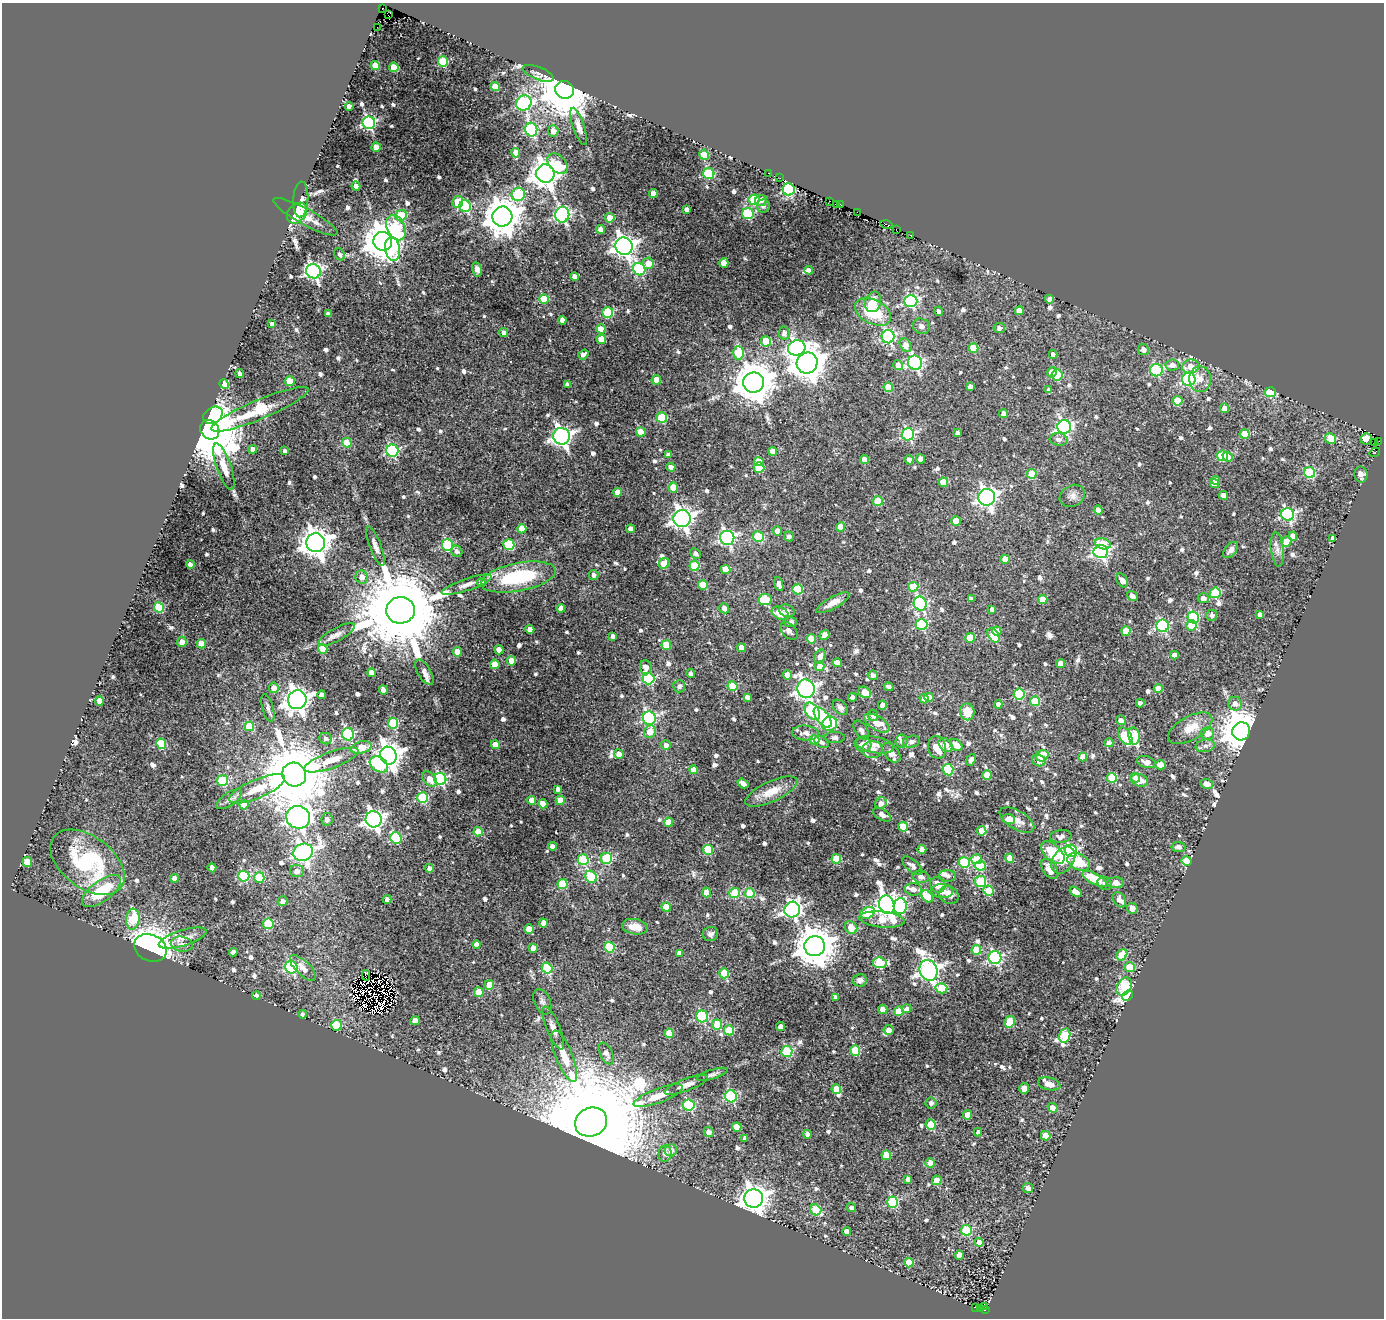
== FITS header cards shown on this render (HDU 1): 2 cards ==
NAXIS1  =                 1382
NAXIS2  =                 1316

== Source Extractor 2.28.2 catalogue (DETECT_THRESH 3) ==
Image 1382 x 1316 px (HDU 1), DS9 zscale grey, 1 PNG px = 1 image px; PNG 1386 x 1320 px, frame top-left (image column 1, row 1316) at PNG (2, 3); each listed source drawn as its Kron ellipse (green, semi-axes under 4 px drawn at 4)
Background 0.0394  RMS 0.0077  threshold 0.0231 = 3 sigma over >= 5 px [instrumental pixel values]
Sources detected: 851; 17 with non-positive FLUX_AUTO (blend fragments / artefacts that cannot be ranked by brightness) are neither listed nor drawn; of the other 834, the 500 brightest by FLUX_AUTO listed and drawn (334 fainter detections omitted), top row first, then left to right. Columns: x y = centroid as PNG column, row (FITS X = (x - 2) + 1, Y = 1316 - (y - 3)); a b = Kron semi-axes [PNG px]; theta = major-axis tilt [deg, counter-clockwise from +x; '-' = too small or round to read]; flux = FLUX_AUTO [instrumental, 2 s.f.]
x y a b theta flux
383 9 4 2 - 25
388 15 4 3 - 29
377 27 2 2 - 4.1
443 61 5 5 - 29
375 66 4 4 - 11
394 67 5 4 - 15
538 73 16 6 -21 2.6
495 87 5 4 - 8.5
565 90 9 8 - 3900
524 103 8 7 - 78
349 106 4 4 - 3.3
369 123 6 6 - 100
579 126 19 6 -72 3.8
531 130 7 6 - 65
553 131 6 5 - 4.7
376 147 4 4 - 7.7
516 153 5 4 - 5.6
704 155 5 4 - 14
558 164 12 8 -46 13
709 173 5 5 - 41
769 173 3 2 - 9.7
545 174 9 9 - 680
780 178 2 2 - 5.6
356 186 4 4 - 4
789 189 6 6 - 75
518 194 7 6 - 44
653 194 4 4 - 6
301 199 18 7 87 3
754 200 5 5 - 33
761 200 6 5 - 1.9
829 201 3 2 - 3.9
458 202 6 5 - 11
836 204 3 2 - 12
841 205 3 2 - 8.5
465 206 6 5 - 52
763 206 6 6 - 1.9
687 209 4 4 - 2.1
857 212 3 2 - 5.2
297 213 12 8 48 21
748 214 6 5 - 36
401 215 6 5 - 25
562 215 8 7 - 130
305 217 36 8 -29 8.9
502 217 10 10 - 1400
610 218 4 4 - 8.4
887 224 6 3 -12 25
396 228 13 9 -65 41
601 229 4 4 - 4.9
896 229 2 2 - 4
910 235 3 3 - 6.3
383 241 9 9 - 1500
624 246 9 8 - 380
393 249 12 7 -81 30
340 254 6 5 - 2.2
648 263 5 5 - 7.1
724 263 5 4 - 5.8
477 269 7 5 -76 2.5
639 269 6 6 - 63
809 270 4 4 - 1.9
313 271 7 7 - 180
575 277 4 4 - 3.1
544 299 5 4 - 16
1049 299 4 4 - 2.5
911 301 6 6 - 86
873 302 10 8 72 7.8
938 311 4 4 - 2.2
1019 311 5 4 - 6.3
873 312 19 12 -27 23
608 313 5 5 - 33
328 314 4 4 - 3.1
562 320 4 4 - 3
272 324 4 4 - 2.3
921 326 8 7 - 2.2
999 328 6 5 - 2.3
601 329 5 4 - 6.3
504 332 4 4 - 2.2
784 333 6 5 - 2.5
888 337 6 6 - 93
601 339 5 4 - 9.3
766 341 5 5 - 18
906 345 7 5 -57 5.3
797 348 9 7 15 170
973 348 5 5 - 16
1143 350 5 5 - 3.4
738 353 6 5 - 21
1053 354 4 4 - 2.8
583 355 6 4 37 2.8
807 363 11 10 - 1100
915 363 7 7 - 120
898 365 5 5 - 5
1172 365 7 5 6 3.5
1191 367 8 7 - 8.5
1156 370 6 6 - 47
1052 372 5 4 - 5.7
240 374 4 4 - 2.8
1057 375 5 5 - 30
1189 379 7 6 - 96
1200 379 13 11 -89 5.6
656 380 4 4 - 8.6
290 381 5 4 - 9.7
753 382 10 10 - 1900
224 384 5 4 - 11
567 385 4 3 - 1.9
888 387 5 4 - 13
970 387 4 4 - 2.4
1049 390 4 4 - 2.3
1270 392 5 5 - 33
1177 401 5 5 - 18
1224 408 4 4 - 5.8
260 409 52 9 23 73
1004 414 4 4 - 4.2
213 415 10 8 33 110
662 418 5 5 - 26
1064 427 7 6 - 120
210 430 10 9 - 6200
641 432 5 4 - 8.9
957 433 4 4 - 2.1
908 434 6 6 - 78
1245 434 5 5 - 16
562 436 8 8 - 260
1331 438 5 5 - 14
1059 439 9 6 -9 2.3
1366 439 6 5 - 5.5
1379 441 2 2 - 13
347 443 5 4 - 11
1375 443 2 2 - 24
253 449 4 4 - 3.8
285 451 4 4 - 2.1
392 451 6 6 - 73
773 451 4 4 - 5.1
1375 452 5 3 - 9.8
668 455 4 4 - 2.6
1223 456 5 5 - 31
1228 457 5 4 - 3.9
864 459 4 4 - 4.6
921 459 4 4 - 5
909 460 5 4 - 2.4
759 462 5 4 - 8.3
224 467 24 7 -71 7.2
671 467 4 4 - 5.4
759 468 5 5 - 23
1310 473 5 5 - 44
1032 474 5 5 - 18
1361 475 8 6 -77 3
1215 481 4 4 - 6.2
943 482 5 4 - 12
1215 484 5 4 - 7.7
673 488 5 5 - 10
618 492 4 4 - 5.5
1223 495 4 4 - 4.4
1072 496 13 10 30 3.3
987 497 8 8 - 240
878 501 5 5 - 20
1098 510 5 4 - 3.5
1288 514 6 6 - 93
682 518 8 8 - 340
956 521 5 4 - 8.8
840 527 4 4 - 8.2
522 529 4 4 - 8.2
631 529 4 4 - 3.9
777 531 4 4 - 4.5
758 536 5 5 - 22
1293 536 4 4 - 5.5
789 537 5 4 - 2.2
727 538 7 7 - 130
1333 538 4 4 - 2.2
1286 541 5 5 - 8.9
316 543 9 9 - 740
1103 544 8 5 -16 15
448 545 6 5 - 42
509 545 5 5 - 36
375 546 21 5 -69 3.4
1277 549 17 6 -84 3.6
1231 550 9 5 49 3.1
457 551 6 5 - 2.5
1101 552 7 6 - 140
695 553 6 5 - 2.2
1005 559 4 4 - 8.9
664 563 5 5 - 9.1
190 564 4 4 - 2.5
694 566 5 5 - 25
726 569 5 4 - 12
594 575 5 4 - 2.3
362 577 7 6 - 4.2
518 577 38 14 11 40
1122 580 7 5 -57 3.7
482 583 4 4 - 3.5
779 584 7 4 -74 2.7
467 585 26 6 19 4.6
703 585 5 4 - 9.5
913 587 5 5 - 17
798 589 5 5 - 30
1215 593 5 5 - 35
1132 596 6 4 -40 2.6
1203 598 5 5 - 2.9
765 599 6 5 - 20
971 599 4 3 - 2
1043 600 4 4 - 8.9
833 603 18 6 29 5.3
920 604 7 6 - 80
159 607 5 5 - 32
561 608 4 4 - 3.8
724 608 5 5 - 3.1
992 609 4 4 - 2.3
401 610 14 13 - 12000
787 611 8 6 -25 2.1
780 613 9 6 -27 12
1212 615 5 5 - 2.2
1260 615 4 4 - 3
1193 617 6 5 - 48
791 622 6 5 - 1.9
922 624 6 5 - 53
1191 625 5 5 - 11
1163 626 6 6 - 69
530 629 4 4 - 5.6
789 631 10 7 -46 2.4
997 631 5 4 - 6
1126 631 5 4 - 11
336 635 20 6 29 4
824 635 5 4 - 3
993 635 8 5 -57 24
613 636 4 4 - 2
970 638 5 4 - 15
811 639 5 4 - 11
182 642 5 5 - 3.6
201 644 5 4 - 9.3
666 645 5 5 - 10
741 648 4 4 - 4.2
323 649 5 4 - 17
499 650 4 4 - 5.4
457 652 4 4 - 7.9
1174 655 4 4 - 3.4
820 656 7 5 65 3.7
511 661 5 4 - 8.9
837 663 5 4 - 4.9
495 664 5 4 - 11
1061 664 4 4 - 6.6
820 666 5 4 - 6.7
646 667 7 6 - 3.8
424 672 14 6 -59 2.7
372 673 4 4 - 6.8
691 674 4 4 - 2.3
787 675 5 4 - 6.6
873 675 5 4 - 2.2
649 679 6 5 - 60
679 686 6 6 - 2.1
732 686 5 5 - 20
889 687 5 4 - 1.9
274 688 5 4 - 5
1158 688 4 4 - 5.7
806 689 9 8 - 260
383 690 4 4 - 5.6
865 692 7 5 -29 9.9
1019 694 5 5 - 40
322 695 4 4 - 3.2
747 697 4 4 - 2.4
852 697 4 4 - 2.3
929 697 4 4 - 4.9
924 699 5 4 - 2.8
297 700 9 9 - 490
99 701 4 4 - 7.8
1035 701 5 5 - 23
1140 703 4 4 - 3.3
998 704 4 4 - 2.7
1235 704 7 6 - 3.9
882 705 4 4 - 4.2
840 707 9 6 -45 2.5
268 708 14 5 -75 2.1
812 711 10 6 -52 36
967 712 8 7 - 8.2
873 715 5 5 - 2.5
823 717 12 6 -52 42
649 718 7 6 - 96
1121 720 5 5 - 2.9
393 723 5 5 - 33
877 723 14 7 -32 6.9
830 724 8 7 - 36
249 726 5 5 - 19
1190 728 24 11 29 11
861 730 11 6 -58 2.6
1241 731 9 9 - 1800
650 732 6 5 - 8.7
805 733 13 7 -4 3.9
1207 733 7 6 - 5.9
348 734 6 6 - 73
1125 736 9 6 -59 26
1134 736 8 5 -79 36
835 737 10 5 0 1.9
326 739 6 5 - 1.9
814 740 5 4 - 11
902 741 6 6 - 1.9
822 742 8 5 -34 2.3
911 742 8 6 13 2.7
1109 743 4 4 - 2.9
161 744 5 5 - 29
863 744 8 7 - 4.4
495 745 4 4 - 7.4
666 745 5 5 - 2.9
875 745 20 8 -10 5.2
946 745 8 6 -46 5.9
956 745 7 5 -44 6.9
1205 746 9 6 10 2.1
361 747 10 6 15 10
937 747 11 9 -77 11
872 750 10 8 4 3.1
891 753 11 7 -50 4.3
619 754 5 4 - 4.3
388 756 9 8 - 540
1042 756 6 5 - 22
1083 757 4 4 - 5.5
331 760 28 8 20 9.4
971 760 6 4 70 2.5
1039 761 7 5 -19 2.9
1146 762 10 5 -18 3.1
379 764 10 7 -33 39
1161 765 5 4 - 5.9
693 770 4 4 - 4.9
948 770 6 5 - 34
294 775 12 11 - 6800
987 775 4 4 - 13
1112 778 5 5 - 25
1135 778 5 4 - 2.1
430 779 9 6 -50 5
440 779 6 6 - 87
223 780 5 5 - 36
1140 780 9 6 -16 8.1
743 783 6 4 -33 3.4
1207 784 6 5 - 4.4
257 789 30 9 23 13
557 789 4 3 - 2.1
771 792 28 10 25 9.7
423 798 5 5 - 37
229 799 14 6 34 2.5
531 800 4 4 - 5.9
560 800 4 4 - 11
881 803 6 5 - 2.8
543 804 4 4 - 7.5
244 805 5 4 - 9.9
882 815 10 5 -32 2.6
298 817 12 11 - 330
327 819 6 5 - 2.4
374 819 8 8 - 250
1009 819 6 5 - 4.2
1017 820 19 9 -31 5.9
668 822 4 4 - 7.5
903 827 5 4 - 13
982 831 4 4 - 13
478 832 4 4 - 9.5
1061 836 11 6 7 2.4
396 838 6 5 - 43
552 846 4 4 - 2.8
1178 847 7 5 -6 2.3
922 849 4 4 - 5.5
708 850 5 5 - 23
1071 851 6 6 - 78
303 852 10 8 27 190
1053 852 14 8 -42 29
606 858 6 5 - 42
1009 858 4 4 - 9.2
836 859 5 5 - 21
977 859 5 5 - 13
583 860 5 5 - 31
1063 860 15 10 55 12
1187 861 5 4 - 26
27 862 5 4 - 11
87 862 42 25 -37 59
964 862 5 5 - 44
1079 862 12 8 -29 17
912 866 12 6 -41 2.7
980 866 5 5 - 23
212 868 4 4 - 4.9
429 868 4 4 - 2.5
1050 869 11 6 -53 7.2
297 871 7 6 - 3.1
244 876 5 5 - 39
948 876 8 5 -4 1.9
591 877 6 5 - 36
921 877 8 6 -12 2.7
174 878 4 4 - 3.3
259 878 5 5 - 27
1095 879 14 5 -27 19
981 881 5 5 - 38
1105 883 7 6 - 2.1
1116 883 8 5 0 5.4
562 884 5 5 - 29
938 885 8 7 - 6.6
913 889 8 6 -5 2.5
101 891 23 10 37 23
942 891 11 7 -1 5
988 891 5 4 - 14
1075 892 6 4 -33 5.4
707 893 5 4 - 9.3
735 893 5 5 - 28
750 893 5 5 - 21
949 895 10 8 -37 3.5
927 896 7 5 -47 16
387 899 4 4 - 2.5
1120 900 8 6 -59 3.9
283 901 5 4 - 3
887 905 9 7 -70 430
900 906 8 6 85 57
666 907 5 4 - 11
1132 908 5 5 - 2.8
792 910 8 7 - 160
867 913 8 5 24 29
133 919 10 6 84 21
882 920 22 8 -5 15
544 923 4 4 - 5.8
268 924 5 5 - 20
635 927 13 7 -10 5.9
851 928 7 6 - 11
529 929 4 4 - 8.3
710 934 8 7 - 1.9
183 938 25 8 17 6
182 944 11 7 -10 3.1
477 944 4 4 - 4.3
815 946 10 10 - 1800
609 947 5 5 - 31
151 948 17 13 -24 550
533 948 4 4 - 7
976 950 5 5 - 19
233 952 4 4 - 2.8
679 953 4 4 - 3
1122 955 6 5 - 20
995 958 6 6 - 100
880 963 7 5 -6 31
291 967 6 6 - 75
1130 967 5 5 - 9.6
303 968 17 7 -44 6
547 968 5 5 - 35
928 970 11 8 -66 300
724 973 5 4 - 20
366 975 5 2 - 2.6
860 980 7 6 - 2.6
489 985 5 4 - 9.4
1124 987 10 7 59 33
941 988 6 5 - 17
479 992 5 5 - 13
256 996 4 4 - 2.3
1128 996 6 4 43 160
835 997 4 4 - 1.9
542 1002 13 8 -66 2.6
906 1009 5 4 - 2.3
883 1010 4 4 - 8.1
899 1011 5 4 - 10
302 1014 4 3 - 2
702 1016 6 5 - 60
415 1021 4 4 - 6.1
1010 1022 6 5 - 17
717 1024 5 5 - 18
336 1025 5 5 - 27
781 1027 4 4 - 4.5
553 1028 23 7 -68 4.2
729 1030 5 5 - 21
889 1030 5 5 - 4.8
669 1033 5 4 - 14
1065 1036 7 5 74 36
855 1050 5 5 - 30
787 1051 5 5 - 41
606 1053 11 6 -64 2.9
564 1056 27 8 -68 11
713 1074 16 4 18 2
1049 1084 11 6 -13 3.8
686 1085 22 6 21 4.4
1024 1088 5 5 - 5.5
836 1089 5 5 - 14
658 1096 26 7 20 9.9
731 1096 6 6 - 57
931 1103 5 5 - 2.3
689 1105 6 5 - 41
1053 1108 5 4 - 5.5
967 1115 4 4 - 7.3
591 1122 16 14 25 27000
931 1125 5 5 - 17
737 1127 5 4 - 8.7
709 1132 5 5 - 3.8
978 1132 4 4 - 1.9
807 1134 4 4 - 2.4
1046 1136 5 4 - 14
745 1138 4 4 - 2.6
671 1150 6 6 - 5.1
665 1153 8 6 81 3.3
886 1155 5 5 - 16
930 1163 5 5 - 5.7
908 1179 4 4 - 2.3
937 1180 5 4 - 11
1028 1188 5 5 - 2.5
754 1198 9 9 - 600
893 1202 5 5 - 48
851 1208 4 4 - 2.2
816 1210 6 5 - 27
966 1230 5 5 - 38
847 1231 4 4 - 3.4
979 1242 4 4 - 4.2
959 1255 4 4 - 5.2
909 1262 5 4 - 13
984 1306 2 2 - 20
976 1308 3 2 - 33
980 1309 3 2 - 54
985 1309 4 3 - 18
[334 fainter detections neither listed nor drawn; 17 non-positive-flux detections neither listed nor drawn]